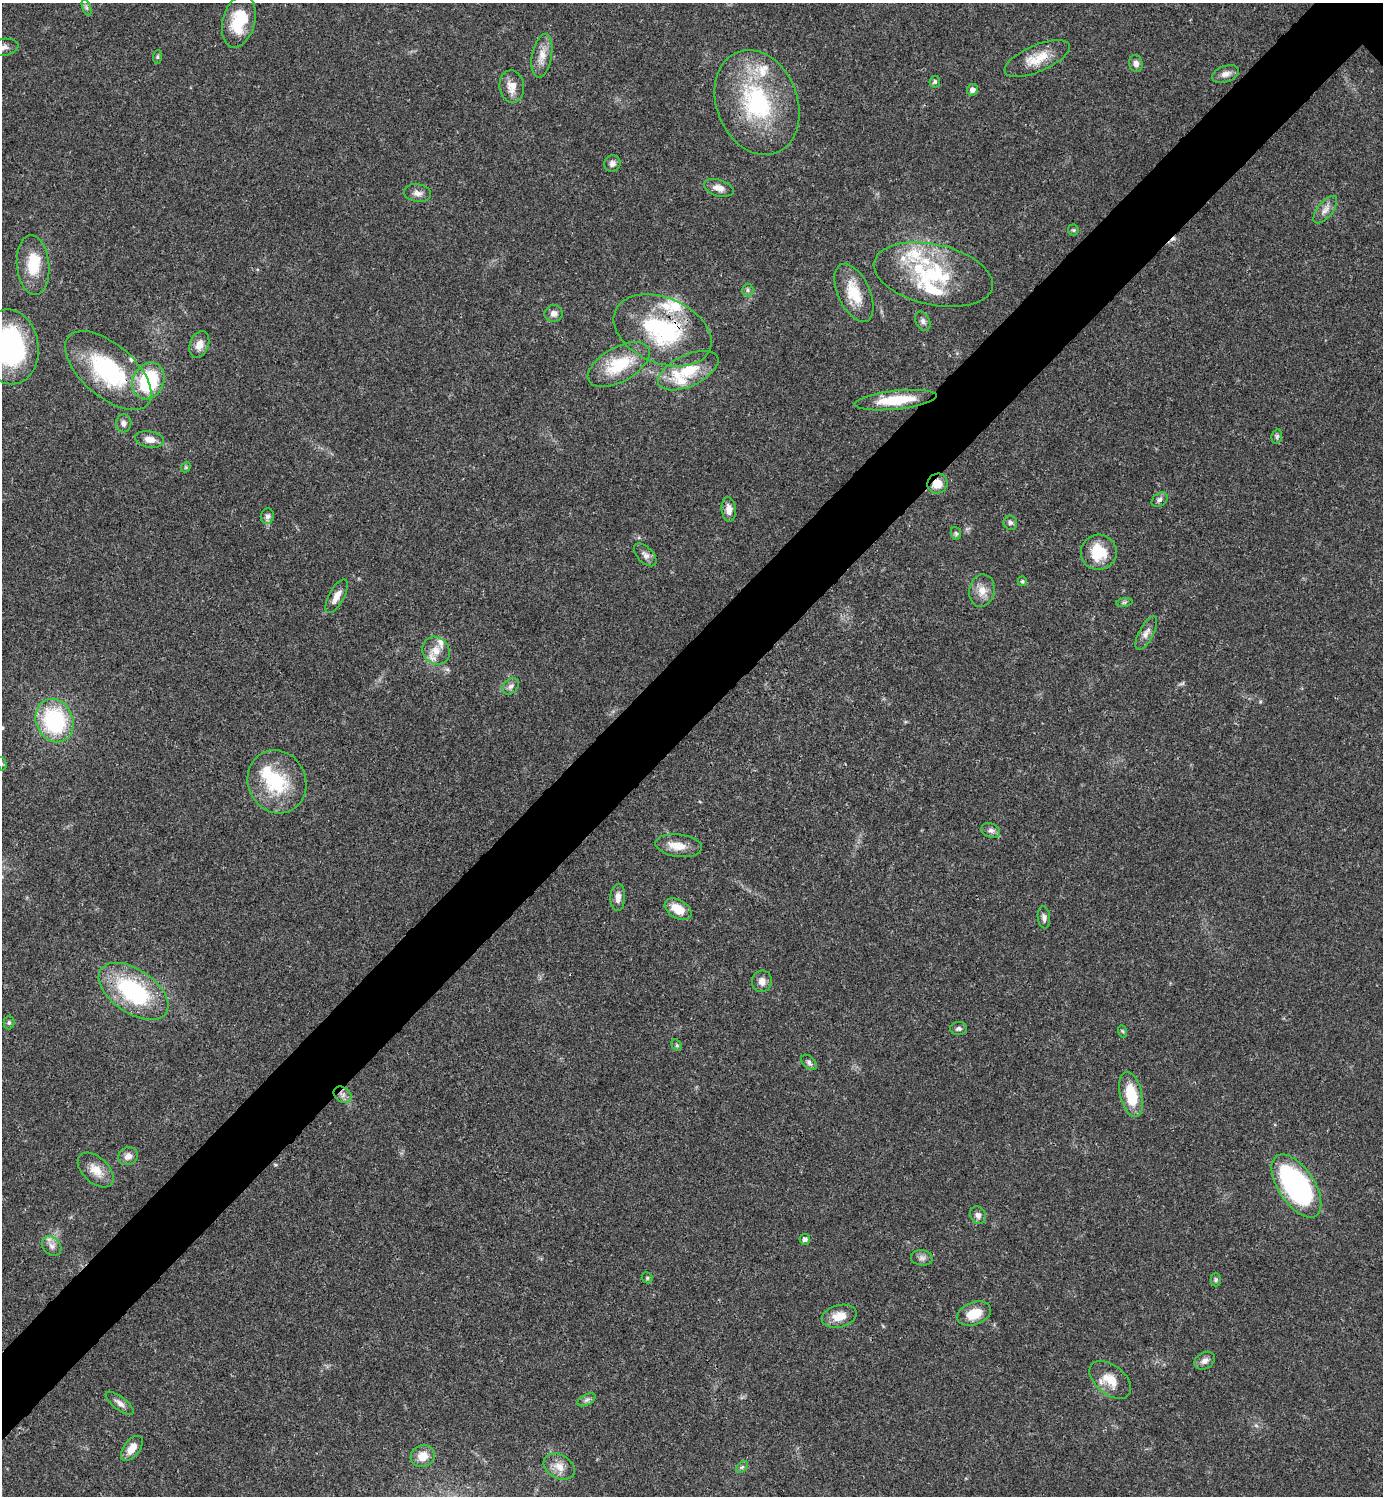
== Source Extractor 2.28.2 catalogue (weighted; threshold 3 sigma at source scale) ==
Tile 7 of 4 x 4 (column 3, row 2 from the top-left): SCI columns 3062-4442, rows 2989-4482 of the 5981 x 5981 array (HDU 1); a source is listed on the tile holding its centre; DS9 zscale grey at full resolution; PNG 1385 x 1498 px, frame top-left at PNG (2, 3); each listed source drawn as its Kron ellipse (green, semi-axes under 4 px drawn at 4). Shown black and unused: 6% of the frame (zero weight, under 3 of 4 exposures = <1% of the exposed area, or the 3 px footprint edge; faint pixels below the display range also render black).
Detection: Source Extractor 2.28.2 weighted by HDU 2 'WHT'; one run over the whole footprint, this tile lists its part. Background 0.0205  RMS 0.0022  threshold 0.0101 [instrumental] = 3 sigma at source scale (4.5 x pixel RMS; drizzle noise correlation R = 1.50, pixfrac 1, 0.05/0.05 arcsec/px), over >= 5 px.
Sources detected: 99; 1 inside a brighter object's white glare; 1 cosmic-ray / hot-pixel residue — neither listed nor drawn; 11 inside a brighter listed object's ellipse — not listed separately; the other 86 listed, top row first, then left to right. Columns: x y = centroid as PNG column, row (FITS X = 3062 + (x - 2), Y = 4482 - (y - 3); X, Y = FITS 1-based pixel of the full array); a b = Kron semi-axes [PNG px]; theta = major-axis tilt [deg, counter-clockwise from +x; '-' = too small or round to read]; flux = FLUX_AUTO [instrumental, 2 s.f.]
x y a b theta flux
86 8 8 4 -71 0.44
239 21 27 16 75 8.5
3 47 16 8 8 1.5
542 56 22 10 80 2.7
157 57 7 4 84 0.37
1037 59 35 13 23 5
1136 63 8 6 -80 1.1
1225 74 14 8 20 1.3
935 82 5 5 - 0.43
512 86 16 12 -81 2.6
973 90 6 5 - 1.1
757 103 54 40 -69 27
612 163 8 8 - 0.99
719 188 15 8 -17 1.9
417 193 14 8 -10 1.3
1325 210 16 7 52 1.4
1073 230 5 5 - 0.36
33 265 30 16 -85 7
933 275 60 30 -12 22
748 290 6 5 - 0.48
854 293 31 16 -65 6.8
554 313 9 8 - 1.2
923 321 10 7 -63 0.76
662 330 51 32 -23 25
199 345 14 9 69 2
10 347 37 28 -82 43
619 365 34 17 29 10
108 370 52 26 -41 23
688 371 32 15 25 8
148 381 19 15 63 16
896 400 41 9 6 8.8
124 423 9 7 85 0.99
1277 436 7 5 79 0.45
150 439 14 8 -9 1.9
186 467 5 4 - 0.28
937 484 10 9 - 3.1
1160 500 9 6 39 0.72
729 509 12 7 -85 1.7
267 516 8 6 75 0.89
1010 522 7 7 - 0.62
956 533 6 5 - 0.35
1099 552 18 17 - 7.1
645 555 14 7 -45 1.1
1022 581 5 4 - 0.35
982 591 16 12 80 2.5
337 596 19 7 62 2
1124 602 8 4 8 0.4
1146 633 18 7 63 1.4
436 651 14 13 - 3
511 686 9 7 44 0.83
55 721 22 18 -65 23
2 764 7 4 -73 0.34
277 782 32 29 -66 13
991 831 9 7 -19 0.88
679 846 23 11 -7 3.2
618 897 13 7 88 1.6
678 909 15 9 -31 4
1044 917 11 6 -84 0.85
762 981 11 10 - 1.5
134 991 39 22 -34 25
9 1022 7 5 89 0.47
959 1028 8 6 3 0.66
1122 1031 6 4 -70 0.27
677 1045 6 4 -61 0.34
809 1062 9 6 -44 0.6
1131 1094 23 11 -76 8
343 1095 10 7 -35 1.1
128 1156 10 8 26 1.4
96 1170 21 12 -43 3.3
1296 1186 36 18 -57 50
978 1215 9 7 -61 1.1
805 1239 5 5 - 0.82
52 1246 11 8 -47 1.3
922 1258 11 7 -6 0.95
647 1278 6 5 - 0.35
1216 1280 7 5 89 0.4
974 1314 17 11 20 4.3
839 1316 18 11 14 3.4
1205 1361 11 8 33 1.1
1110 1380 24 14 -39 4.3
586 1400 10 5 27 0.67
120 1403 17 6 -38 1.2
132 1448 15 8 52 2.4
423 1456 12 10 24 2.9
559 1467 16 12 -29 2.6
742 1467 7 4 44 0.41
Overlapping masked pixels (flux is a lower limit): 4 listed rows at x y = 662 330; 108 370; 937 484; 343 1095
Isophote crosses this tile's border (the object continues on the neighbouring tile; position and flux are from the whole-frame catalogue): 3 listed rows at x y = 3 47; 10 347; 2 764